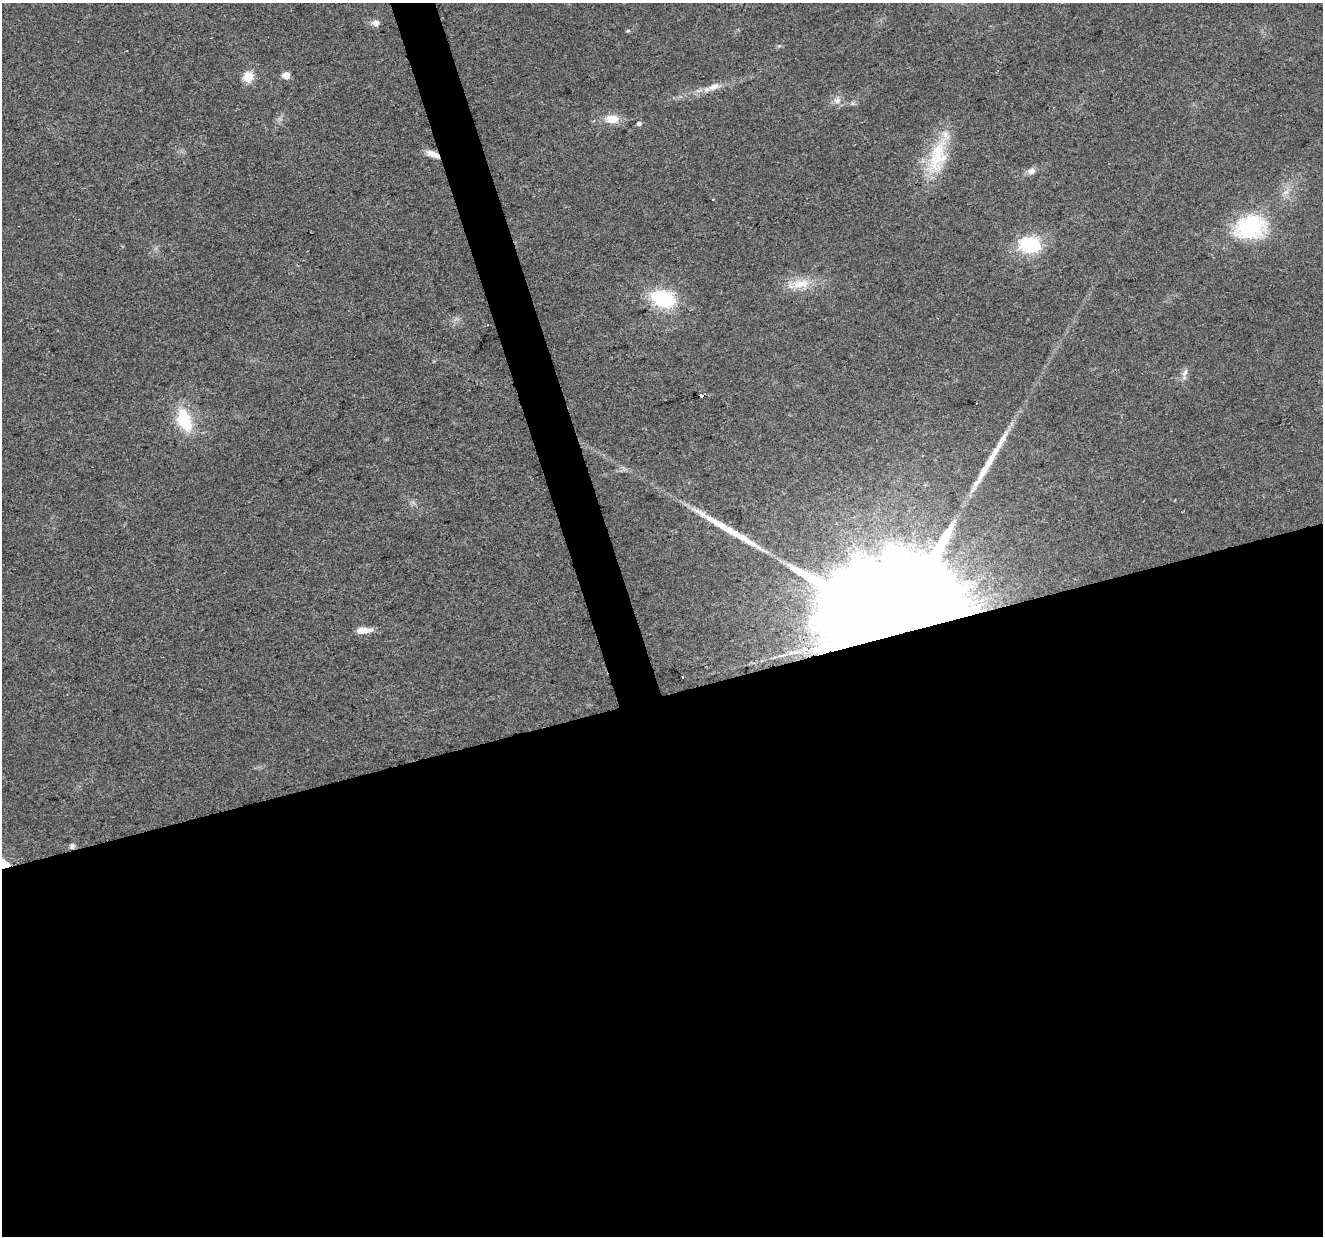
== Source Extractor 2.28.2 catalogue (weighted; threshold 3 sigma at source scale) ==
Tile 15 of 4 x 4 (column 3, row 4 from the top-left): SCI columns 2643-3963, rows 56-1289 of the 5285 x 5096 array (HDU 1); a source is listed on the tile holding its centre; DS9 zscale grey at full resolution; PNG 1325 x 1238 px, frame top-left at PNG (2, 3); no overlay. Shown black and unused: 46% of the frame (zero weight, under 2 of 3 exposures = <1% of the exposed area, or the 3 px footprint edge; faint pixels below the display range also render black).
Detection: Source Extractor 2.28.2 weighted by HDU 2 'WHT'; one run over the whole footprint, this tile lists its part. Background 0.0283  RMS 0.0061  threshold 0.0276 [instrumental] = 3 sigma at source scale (4.5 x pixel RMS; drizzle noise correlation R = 1.50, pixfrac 1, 0.0396/0.0396 arcsec/px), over >= 5 px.
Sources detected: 30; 3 cosmic-ray / hot-pixel residue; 2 long thin detections or spike segments (spike, bleed or trail) — not listed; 1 inside a brighter listed object's ellipse — not listed separately; the other 24 listed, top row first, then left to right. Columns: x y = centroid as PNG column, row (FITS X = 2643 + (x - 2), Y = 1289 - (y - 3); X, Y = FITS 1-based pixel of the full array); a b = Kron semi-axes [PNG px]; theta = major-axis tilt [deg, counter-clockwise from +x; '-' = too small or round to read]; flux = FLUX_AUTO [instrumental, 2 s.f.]
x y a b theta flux
376 23 8 6 4 3.5
628 31 5 4 - 0.76
286 75 5 5 - 9.2
248 77 12 11 - 8.9
714 87 17 8 20 5.4
837 100 11 8 22 3.4
612 119 19 12 -1 8.5
639 123 5 4 - 1.7
433 154 18 7 -23 5.1
937 157 48 24 73 33
1031 171 11 9 35 3
713 199 3 3 - 0.53
1250 227 37 27 15 52
1030 245 22 17 -6 34
801 284 27 12 10 12
663 299 24 16 -18 42
1185 373 14 6 63 3
701 395 3 3 - 150
184 420 25 14 -70 28
1002 440 51 8 62 14
910 545 15 8 -16 7.6
891 626 114 19 15 110000
363 630 14 6 3 8.4
72 846 8 6 82 1.7
Overlapping masked pixels (flux is a lower limit): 4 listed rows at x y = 433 154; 701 395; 891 626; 72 846